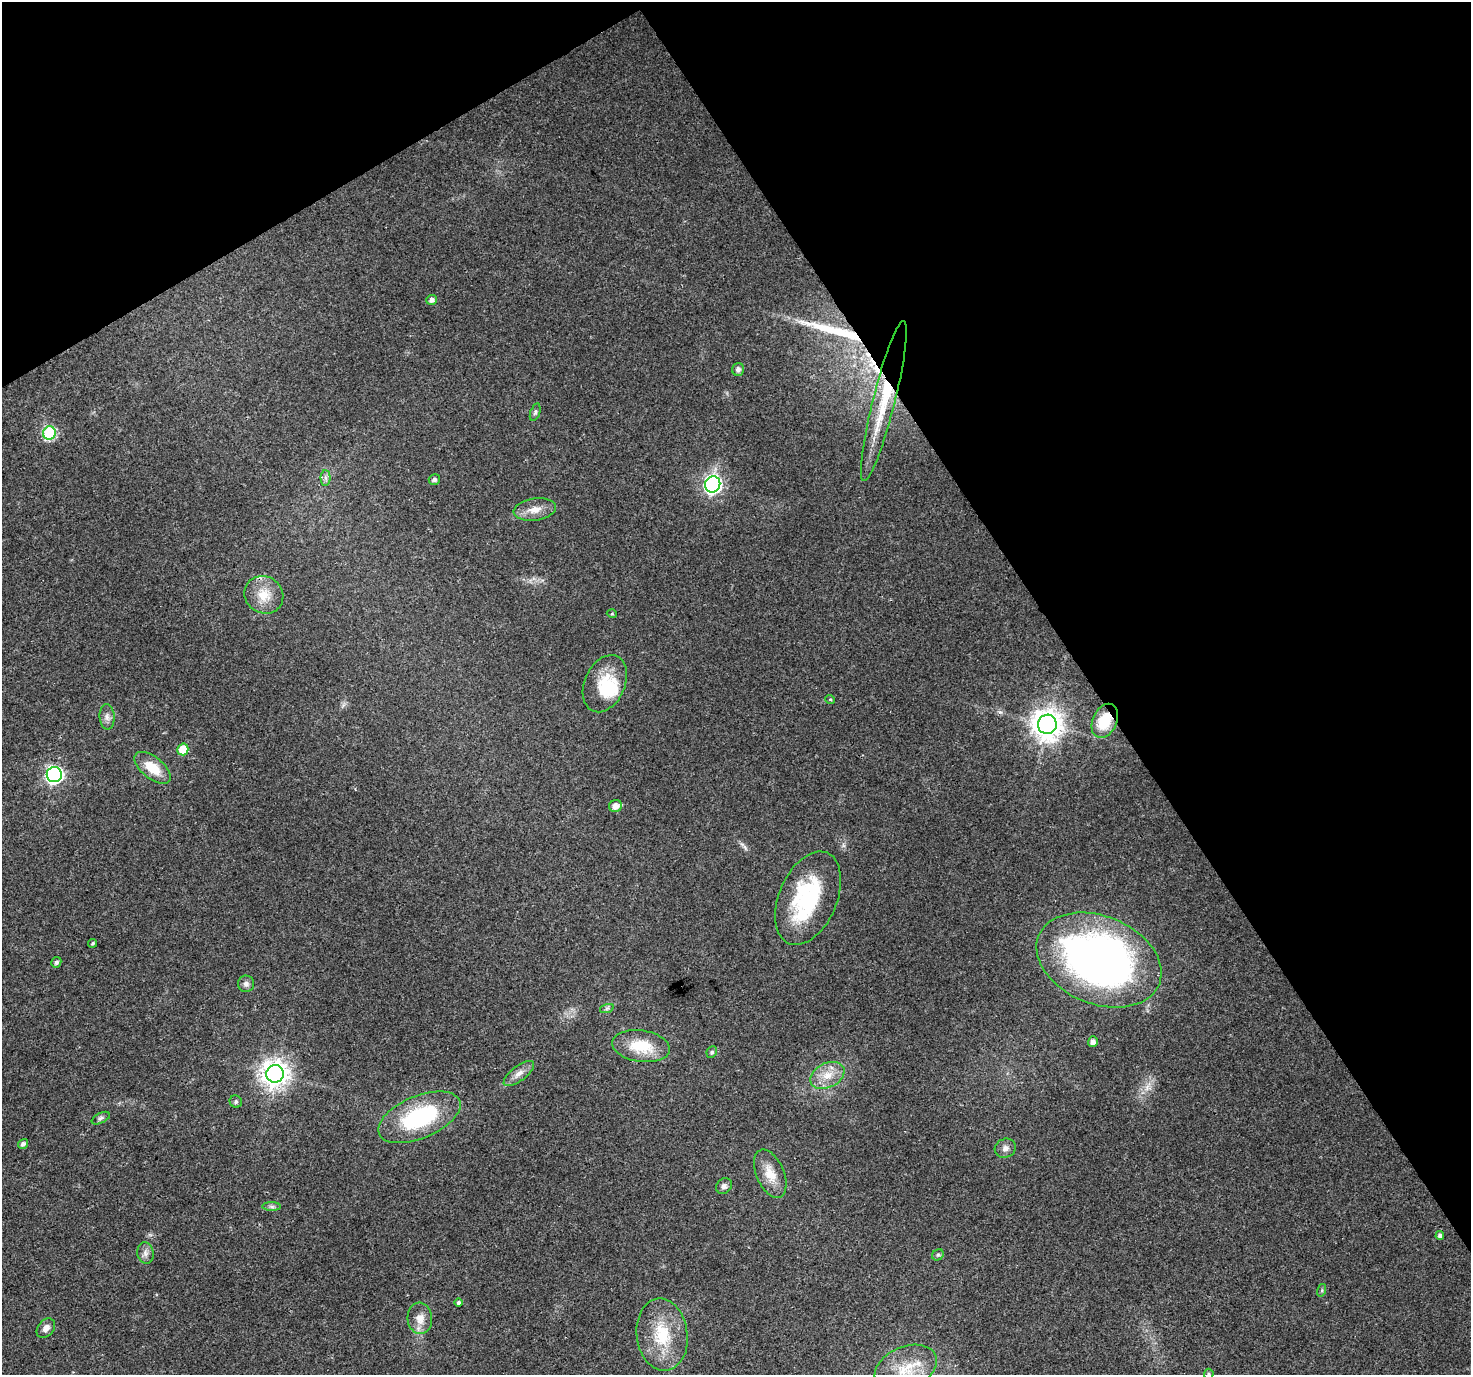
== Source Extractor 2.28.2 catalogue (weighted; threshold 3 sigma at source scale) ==
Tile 3 of 4 x 4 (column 3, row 1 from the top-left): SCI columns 2945-4413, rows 4299-5671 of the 5881 x 5789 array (HDU 1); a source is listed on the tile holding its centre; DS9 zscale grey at full resolution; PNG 1473 x 1377 px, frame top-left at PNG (2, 2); each listed source drawn as its Kron ellipse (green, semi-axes under 4 px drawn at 4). Shown black and unused: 32% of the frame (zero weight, under 3 of 4 exposures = <1% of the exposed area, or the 3 px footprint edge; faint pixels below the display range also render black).
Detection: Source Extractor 2.28.2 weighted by HDU 2 'WHT'; one run over the whole footprint, this tile lists its part. Background 0.0248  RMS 0.003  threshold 0.0137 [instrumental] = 3 sigma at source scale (4.5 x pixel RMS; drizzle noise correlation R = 1.50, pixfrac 1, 0.0396/0.0396 arcsec/px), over >= 5 px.
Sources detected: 56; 3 inside a brighter object's white glare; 2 cosmic-ray / hot-pixel residue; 1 long thin detection or spike segment (spike, bleed or trail) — neither listed nor drawn; the other 50 listed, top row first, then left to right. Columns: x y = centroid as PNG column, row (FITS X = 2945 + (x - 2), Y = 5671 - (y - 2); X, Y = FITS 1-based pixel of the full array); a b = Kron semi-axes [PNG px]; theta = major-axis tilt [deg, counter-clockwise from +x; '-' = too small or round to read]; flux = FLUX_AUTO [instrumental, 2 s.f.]
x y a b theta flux
432 300 5 5 - 1.2
738 369 6 6 - 1.2
884 401 82 11 76 17
535 412 9 4 71 0.63
49 433 7 6 - 31
325 478 7 5 -89 0.94
434 479 6 5 - 0.8
713 484 8 7 - 100
535 510 21 11 8 3.7
264 595 20 18 -34 6.3
612 614 5 3 - 0.29
605 684 30 20 65 10
830 699 5 3 - 0.28
107 717 12 7 -85 1.5
1105 721 18 12 65 9.2
1047 724 10 9 - 440
183 749 6 5 - 7.3
153 768 21 11 -39 6.7
54 774 8 7 - 95
615 806 6 6 - 2.3
808 898 49 29 67 30
93 943 4 4 - 0.42
1099 960 65 44 -22 170
56 962 5 5 - 0.9
246 984 8 8 - 1.2
607 1008 7 4 19 0.59
1093 1042 5 5 - 1.6
641 1046 29 15 -8 11
712 1052 6 5 - 0.64
519 1073 18 7 37 2.4
275 1074 9 8 - 320
827 1075 18 12 26 5.1
236 1102 6 6 - 0.68
419 1117 44 21 23 32
101 1118 10 5 26 0.76
23 1144 5 4 - 0.9
1005 1148 11 9 25 1.5
770 1174 25 14 -67 5.5
724 1186 8 7 - 1.1
272 1207 9 4 -1 0.77
1440 1236 4 4 - 0.98
145 1253 11 8 -81 1.5
938 1255 6 5 - 0.53
1322 1290 6 4 72 0.43
459 1303 4 4 - 0.65
420 1318 16 12 -86 3.7
46 1328 11 8 48 1.8
662 1335 36 25 -82 15
906 1368 32 21 23 10
1209 1374 5 4 - 0.46
Overlapping masked pixels (flux is a lower limit): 3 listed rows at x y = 884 401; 1105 721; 1099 960
Isophote crosses this tile's border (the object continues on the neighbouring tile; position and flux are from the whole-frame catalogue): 1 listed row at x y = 1209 1374